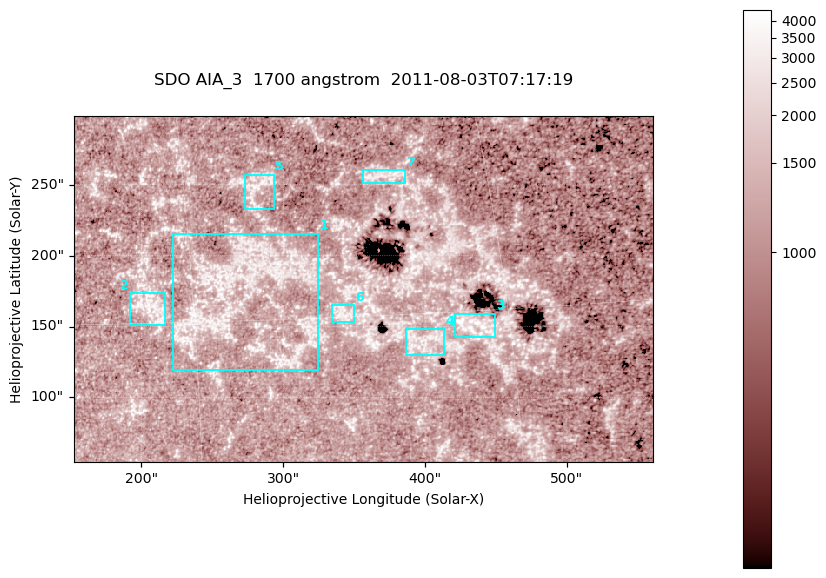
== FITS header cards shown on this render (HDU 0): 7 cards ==
TELESCOP= 'SDO     '           /
INSTRUME= 'AIA_3   '           /
WAVELNTH=                 1700 /
WAVEUNIT= 'angstrom'           /
DATE-OBS= '2011-08-03T07:17:19.712' /
CTYPE1  = 'HPLN-TAN'           /
CTYPE2  = 'HPLT-TAN'           /

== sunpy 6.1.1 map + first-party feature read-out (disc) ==
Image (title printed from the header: SDO AIA_3  1700 angstrom  2011-08-03T07:17:19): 666 x 399 px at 0.613 arcsec/px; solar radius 945 arcsec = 1543 px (partial field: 3.6% of the solar disc is inside the frame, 100% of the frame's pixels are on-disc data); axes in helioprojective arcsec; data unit not stated in the header (colour bar unlabelled)
Pointing: header CRPIX1/2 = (2049.23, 2048.32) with CRVAL1/2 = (0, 0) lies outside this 666 x 399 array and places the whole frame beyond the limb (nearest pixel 1.4 R_sun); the SolarSoft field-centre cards XCEN/YCEN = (356.3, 176.5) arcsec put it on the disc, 1923 arcsec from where CRPIX/CRVAL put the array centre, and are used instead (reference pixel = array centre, CRVAL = XCEN/YCEN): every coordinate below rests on XCEN/YCEN
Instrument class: DISC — disc imager (sunpy class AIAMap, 1700 A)
Bright regions (active regions / flare kernels): reference = the on-disc median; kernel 5 px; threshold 5 sigma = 1361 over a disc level ~1120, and >= 1.15x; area >= 265 px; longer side >= 5 px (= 3.1 arcsec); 7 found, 7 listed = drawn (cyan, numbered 1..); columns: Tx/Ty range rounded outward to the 2 arcsec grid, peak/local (2 s.f.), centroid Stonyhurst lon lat
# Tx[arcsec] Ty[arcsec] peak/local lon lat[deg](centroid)
1 222..326 118..216 3.3 +17 +16
2 192..218 150..174 3.5 +13 +16
3 420..450 142..160 4.8 +28 +14
4 386..414 128..148 3.1 +26 +14
5 272..294 232..258 3.2 +19 +21
6 334..350 152..166 3 +22 +15
7 356..386 250..260 3.2 +25 +21